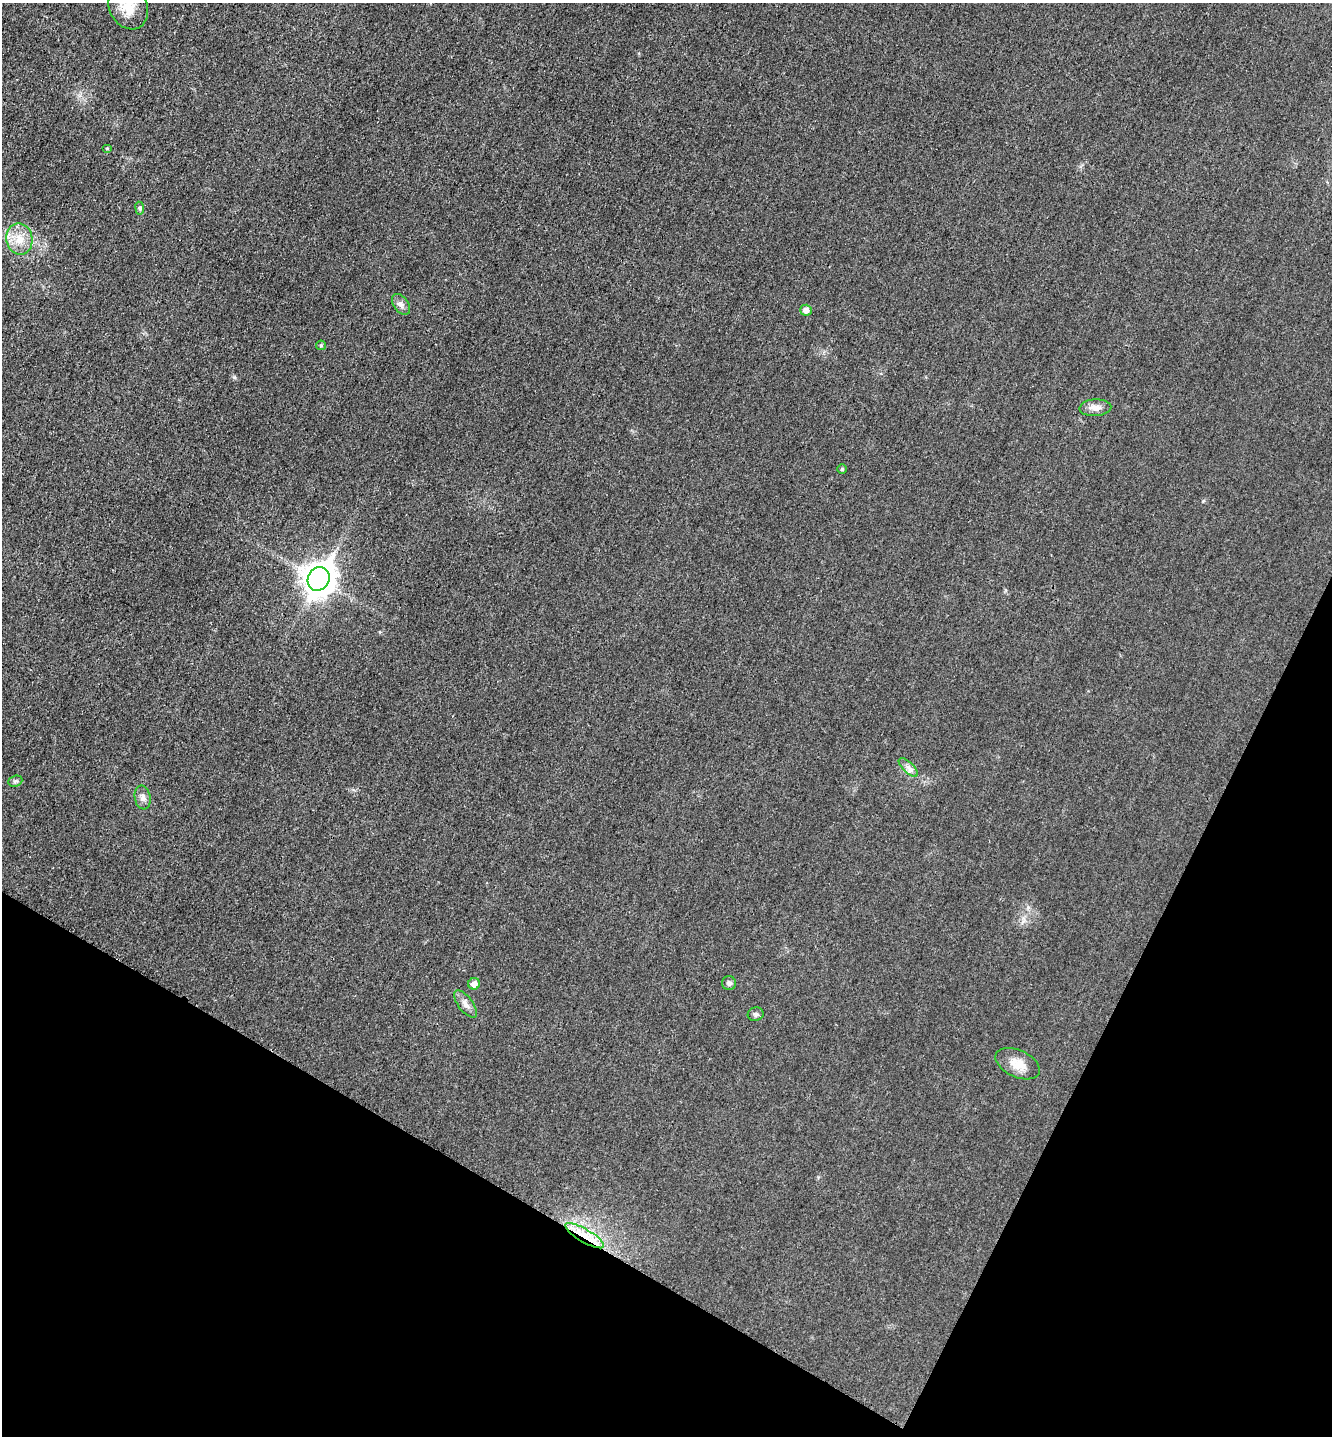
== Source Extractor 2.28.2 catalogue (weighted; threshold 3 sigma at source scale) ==
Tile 15 of 4 x 4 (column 3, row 4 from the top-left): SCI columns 2812-4141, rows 15-1448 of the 5770 x 5759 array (HDU 1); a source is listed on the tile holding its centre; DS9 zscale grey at full resolution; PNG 1334 x 1438 px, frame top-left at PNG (2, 3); each listed source drawn as its Kron ellipse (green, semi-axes under 4 px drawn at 4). Shown black and unused: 23% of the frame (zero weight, under 3 of 4 exposures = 1% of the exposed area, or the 3 px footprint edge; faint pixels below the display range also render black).
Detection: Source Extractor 2.28.2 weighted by HDU 2 'WHT'; one run over the whole footprint, this tile lists its part. Background 0.0197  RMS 0.0057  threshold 0.0257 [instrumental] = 3 sigma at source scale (4.5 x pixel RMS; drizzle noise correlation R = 1.50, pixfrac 1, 0.05/0.05 arcsec/px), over >= 5 px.
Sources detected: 19; all 19 listed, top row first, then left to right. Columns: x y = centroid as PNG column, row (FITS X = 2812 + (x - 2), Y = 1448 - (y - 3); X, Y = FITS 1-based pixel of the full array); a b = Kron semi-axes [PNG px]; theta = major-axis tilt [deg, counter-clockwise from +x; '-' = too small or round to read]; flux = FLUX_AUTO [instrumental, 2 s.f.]
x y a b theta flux
128 7 23 18 -62 12
107 148 5 3 - 0.53
140 208 6 4 -83 0.94
19 239 16 13 -79 8.8
401 304 12 7 -54 2.3
806 310 6 5 - 3.2
321 345 5 4 - 0.69
1095 408 16 8 4 4.4
842 469 5 5 - 0.86
319 579 12 10 62 880
908 767 12 5 -44 2.5
15 781 7 5 20 1.1
143 797 12 8 -79 2.9
729 983 7 7 - 1.8
474 984 6 5 - 4
465 1004 16 7 -52 3.4
756 1014 8 7 - 1.5
1018 1064 24 13 -25 8.5
585 1236 22 6 -30 9.5
Overlapping masked pixels (flux is a lower limit): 1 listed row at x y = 585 1236
Isophote crosses this tile's border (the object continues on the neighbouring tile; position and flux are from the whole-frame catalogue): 1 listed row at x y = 128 7
Unlisted compact peaks at least as high as the median listed source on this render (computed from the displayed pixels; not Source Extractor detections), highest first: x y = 234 377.